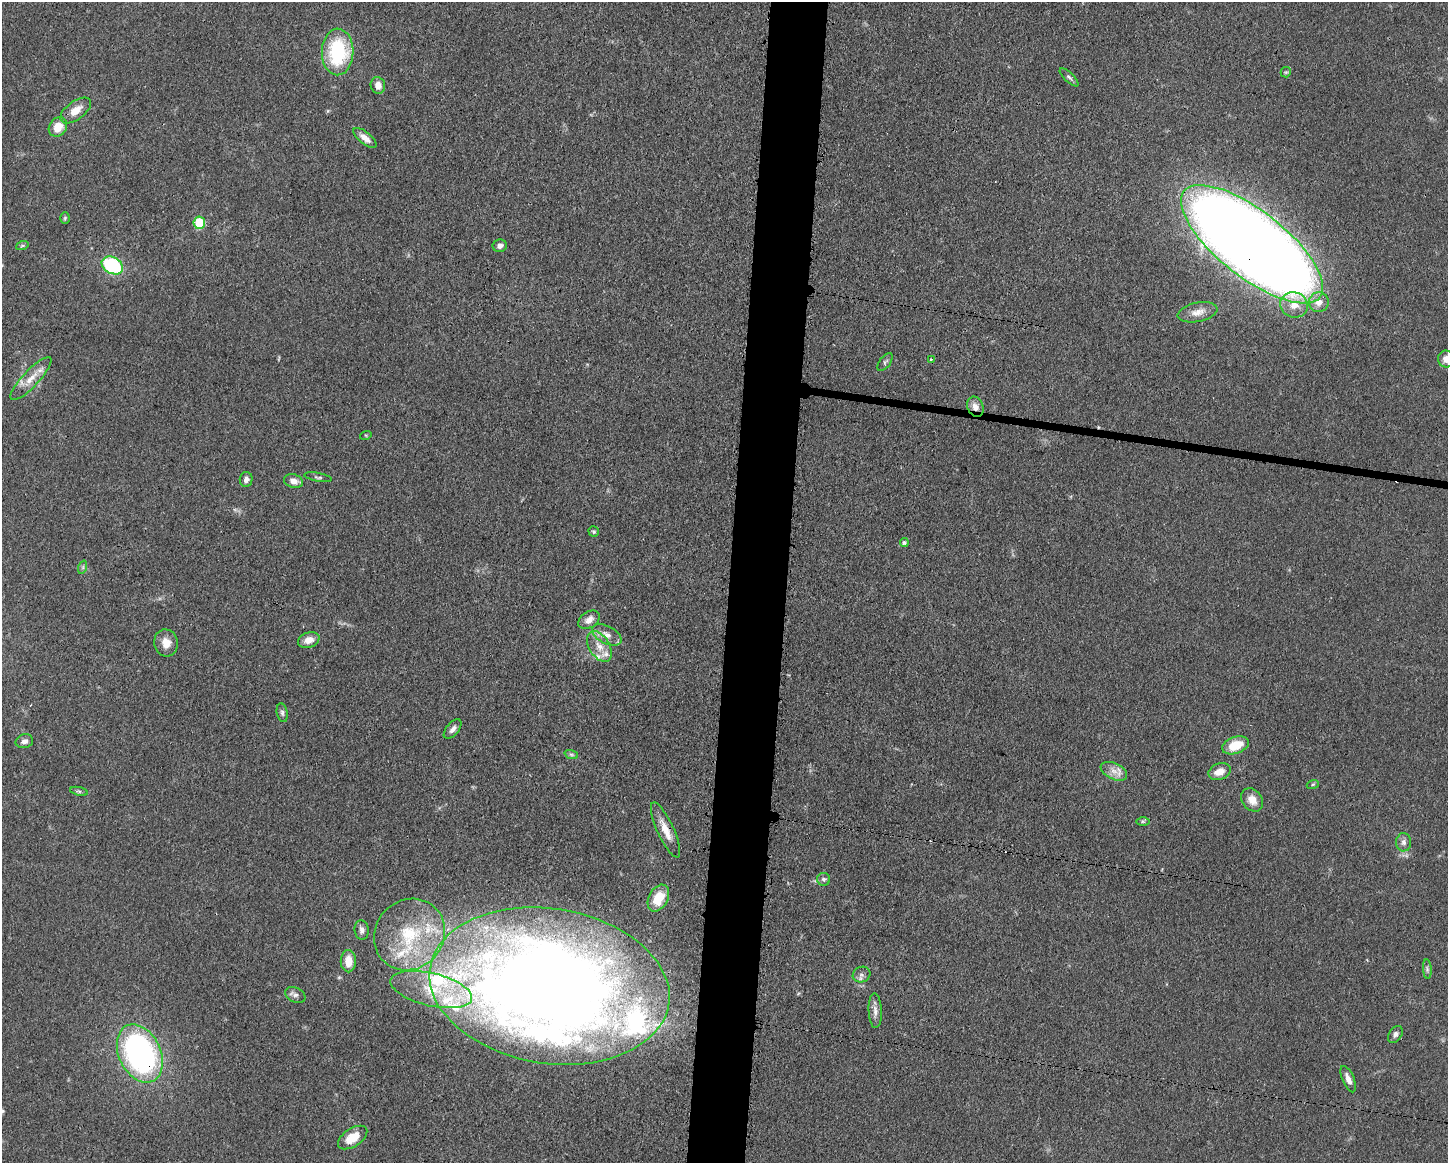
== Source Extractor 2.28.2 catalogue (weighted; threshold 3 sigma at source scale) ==
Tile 8 of 3 x 4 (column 2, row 3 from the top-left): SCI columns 1562-3007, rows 1163-2323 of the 4681 x 4648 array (HDU 1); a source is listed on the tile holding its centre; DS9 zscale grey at full resolution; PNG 1450 x 1165 px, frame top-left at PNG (2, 2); each listed source drawn as its Kron ellipse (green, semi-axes under 4 px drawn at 4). Shown black and unused: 4% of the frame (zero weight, under 3 of 4 exposures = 1% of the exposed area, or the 3 px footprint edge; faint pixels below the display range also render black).
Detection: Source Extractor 2.28.2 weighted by HDU 2 'WHT'; one run over the whole footprint, this tile lists its part. Background 0.0597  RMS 0.0043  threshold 0.0191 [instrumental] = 3 sigma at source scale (4.5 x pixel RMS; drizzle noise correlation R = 1.50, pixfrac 1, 0.05/0.05 arcsec/px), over >= 5 px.
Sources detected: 77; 2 inside a brighter object's white glare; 3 cosmic-ray / hot-pixel residue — neither listed nor drawn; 11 inside a brighter listed object's ellipse — not listed separately; the other 61 listed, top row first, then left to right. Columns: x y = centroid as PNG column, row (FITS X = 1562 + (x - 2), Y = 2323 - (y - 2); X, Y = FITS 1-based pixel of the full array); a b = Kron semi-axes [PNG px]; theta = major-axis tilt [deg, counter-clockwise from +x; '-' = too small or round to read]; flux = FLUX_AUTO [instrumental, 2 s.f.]
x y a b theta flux
338 52 23 16 89 35
1286 72 5 5 - 0.6
1069 77 12 5 -44 1.3
378 85 8 7 - 3.2
76 110 18 9 37 5.8
58 127 10 8 55 6.7
365 138 14 6 -39 3.3
65 218 6 4 88 0.62
199 223 6 6 - 19
1252 244 86 33 -38 1100
22 246 6 4 19 0.69
500 246 7 6 - 1.5
112 265 11 8 -29 40
1319 302 10 10 - 4.4
1294 305 14 12 -17 5.7
1198 312 20 9 11 4.5
932 359 3 3 - 1.4
1446 359 8 8 - 3.1
885 362 10 5 53 0.97
31 379 28 8 47 6.3
975 407 10 8 -66 3.1
366 435 6 4 17 0.46
318 477 14 4 -11 1
246 479 7 6 - 1.9
293 481 10 6 -17 3.1
594 532 6 5 - 0.73
904 542 4 4 - 0.89
83 567 7 4 72 0.82
589 620 12 8 34 3.2
607 635 16 8 -28 3.8
309 640 11 7 19 3.6
166 643 13 12 - 4.6
599 646 17 10 -57 5.4
282 713 9 5 -79 1.1
453 729 11 6 50 1.9
24 741 9 7 14 1.9
1235 745 14 8 19 9.8
571 754 7 4 -19 0.8
1114 771 14 8 -26 3.4
1220 772 11 8 20 4.5
1313 784 6 4 19 0.62
79 791 9 3 -13 0.77
1252 800 13 9 -53 4.8
1143 821 6 4 -1 0.63
666 830 30 8 -65 6.4
1404 842 9 7 -88 1.8
824 879 6 6 - 1.1
658 898 14 9 61 11
362 930 10 7 -83 1.8
409 935 37 34 47 37
348 961 11 7 -89 6.2
1427 969 10 3 -86 0.95
861 975 9 7 27 1.7
549 986 121 77 -9 630
431 989 42 16 -13 22
295 995 11 7 -26 1.7
875 1011 17 6 -88 2.6
1395 1034 9 6 55 1.5
140 1054 31 21 -65 120
1348 1079 14 6 -67 3.3
353 1137 16 9 33 7.9
Overlapping masked pixels (flux is a lower limit): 4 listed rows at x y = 1252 244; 975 407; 666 830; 140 1054
Isophote crosses this tile's border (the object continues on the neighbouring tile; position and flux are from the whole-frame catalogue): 1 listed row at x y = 1446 359